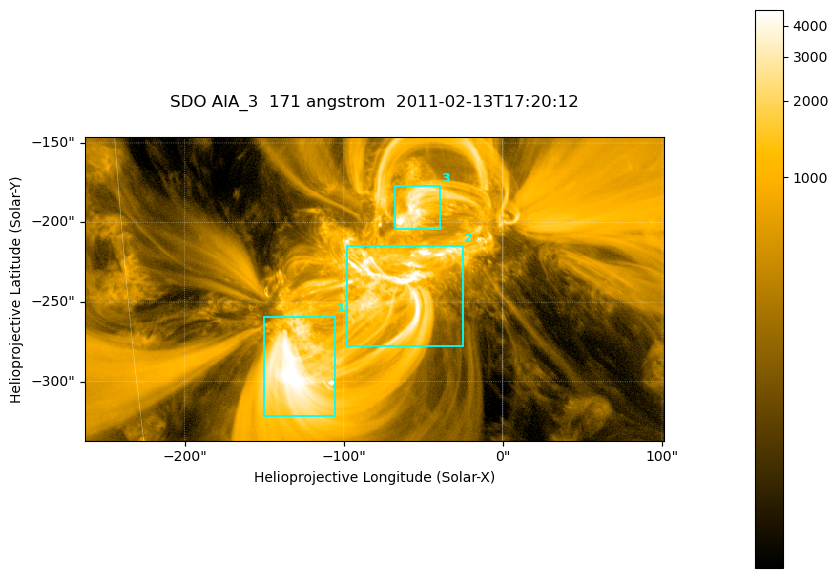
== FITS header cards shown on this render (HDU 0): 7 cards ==
TELESCOP= 'SDO     '           /
INSTRUME= 'AIA_3   '           /
WAVELNTH=                  171 /
WAVEUNIT= 'angstrom'           /
DATE-OBS= '2011-02-13T17:20:12.34' /
CTYPE1  = 'HPLN-TAN'           /
CTYPE2  = 'HPLT-TAN'           /

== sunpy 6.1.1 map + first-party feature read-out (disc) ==
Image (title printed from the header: SDO AIA_3  171 angstrom  2011-02-13T17:20:12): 607 x 318 px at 0.599 arcsec/px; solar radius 972 arcsec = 1622 px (partial field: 2.3% of the solar disc is inside the frame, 100% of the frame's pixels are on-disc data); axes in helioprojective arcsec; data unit not stated in the header (colour bar unlabelled)
Pointing: header CRPIX1/2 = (2056.06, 2043.72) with CRVAL1/2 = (0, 0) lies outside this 607 x 318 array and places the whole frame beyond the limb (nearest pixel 1.39 R_sun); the SolarSoft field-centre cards XCEN/YCEN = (-80.49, -241.8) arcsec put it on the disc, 1315 arcsec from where CRPIX/CRVAL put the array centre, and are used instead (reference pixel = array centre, CRVAL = XCEN/YCEN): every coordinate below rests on XCEN/YCEN
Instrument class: DISC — disc imager (sunpy class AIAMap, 171 A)
Bright regions (active regions / flare kernels): reference = the on-disc median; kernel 5 px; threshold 5 sigma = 1793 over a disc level ~353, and >= 1.15x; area >= 193 px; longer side >= 4 px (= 2.4 arcsec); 3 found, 3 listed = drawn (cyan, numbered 1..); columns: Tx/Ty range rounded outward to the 2 arcsec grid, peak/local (2 s.f.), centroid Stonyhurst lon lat
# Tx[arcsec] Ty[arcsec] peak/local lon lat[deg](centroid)
1 -152..-104 -322..-258 18 -8 -24
2 -98..-24 -278..-214 16 -4 -21
3 -68..-38 -204..-176 15 -3 -18